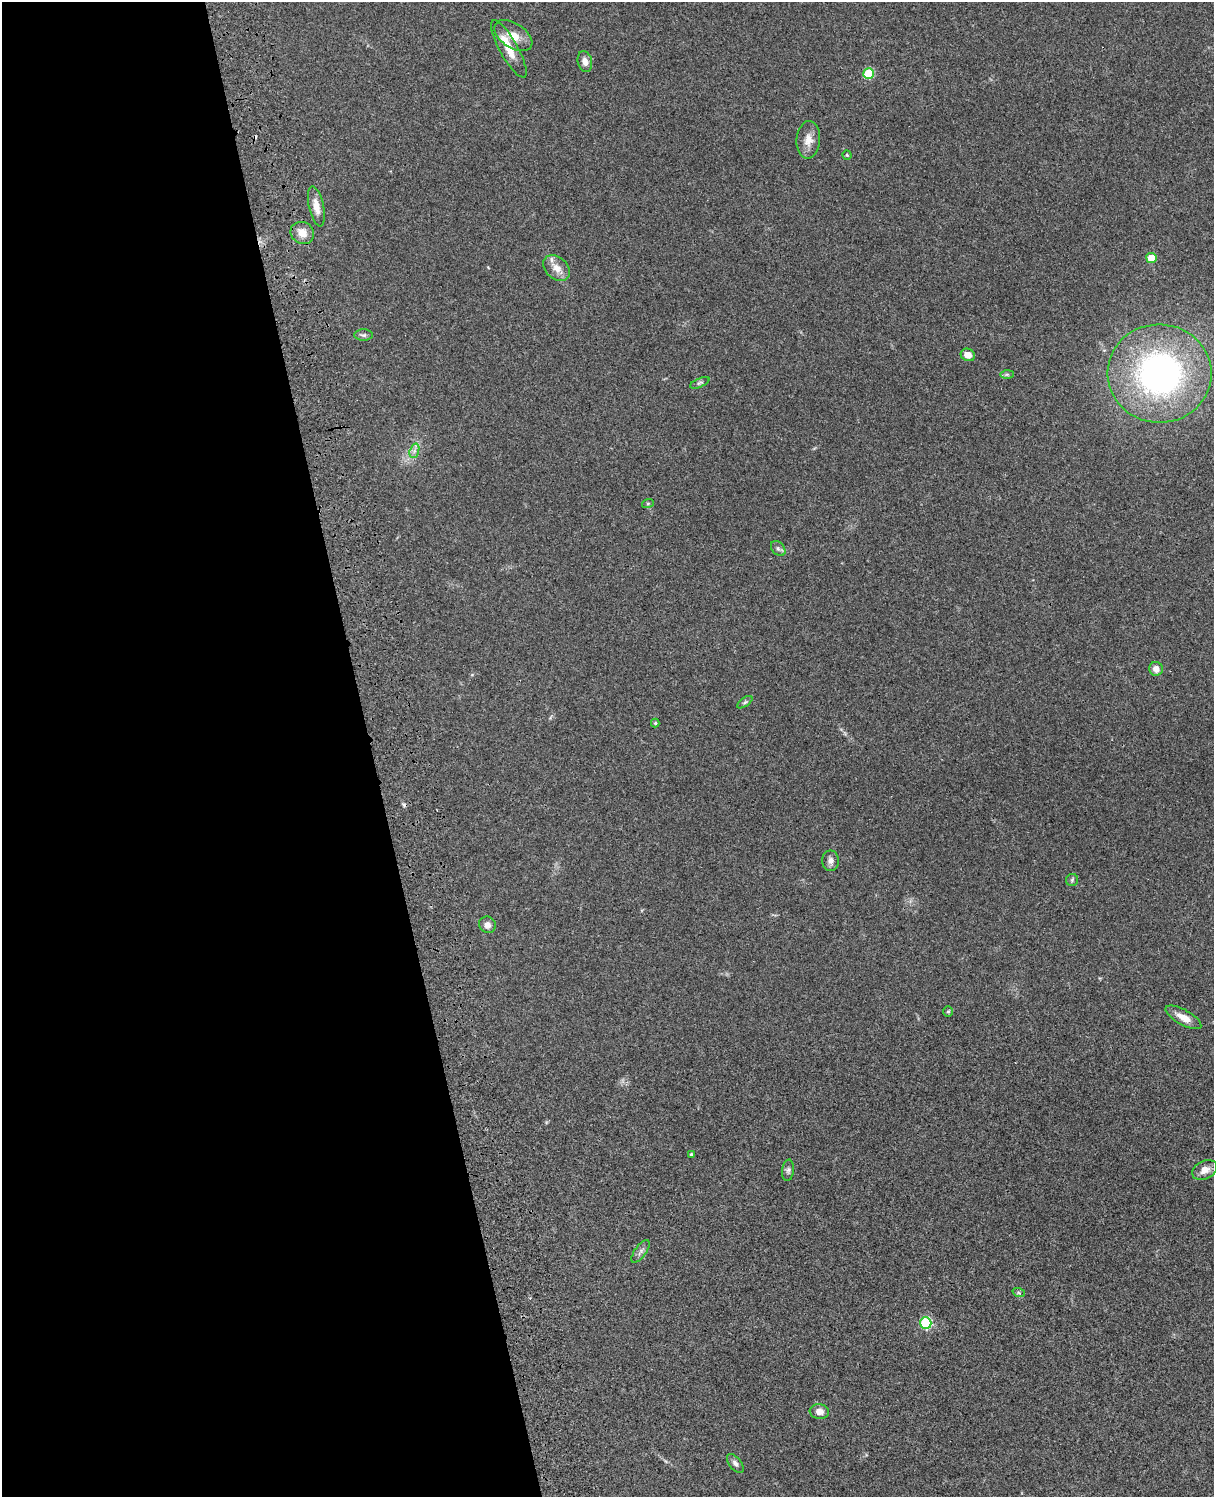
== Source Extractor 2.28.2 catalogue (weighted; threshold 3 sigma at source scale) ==
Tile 5 of 4 x 3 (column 1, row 2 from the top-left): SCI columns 121-1332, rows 1773-3267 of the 5088 x 4927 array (HDU 1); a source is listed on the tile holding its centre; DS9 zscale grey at full resolution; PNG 1216 x 1499 px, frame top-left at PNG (2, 2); each listed source drawn as its Kron ellipse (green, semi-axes under 4 px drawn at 4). Shown black and unused: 31% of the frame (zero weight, under 3 of 4 exposures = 6% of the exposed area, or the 3 px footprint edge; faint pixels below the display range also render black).
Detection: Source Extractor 2.28.2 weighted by HDU 2 'WHT'; one run over the whole footprint, this tile lists its part. Background 0.0752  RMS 0.0059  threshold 0.0265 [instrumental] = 3 sigma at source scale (4.5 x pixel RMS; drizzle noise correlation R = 1.50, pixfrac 1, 0.05/0.05 arcsec/px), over >= 5 px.
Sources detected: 37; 2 cosmic-ray / hot-pixel residue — neither listed nor drawn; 1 inside a brighter listed object's ellipse — not listed separately; the other 34 listed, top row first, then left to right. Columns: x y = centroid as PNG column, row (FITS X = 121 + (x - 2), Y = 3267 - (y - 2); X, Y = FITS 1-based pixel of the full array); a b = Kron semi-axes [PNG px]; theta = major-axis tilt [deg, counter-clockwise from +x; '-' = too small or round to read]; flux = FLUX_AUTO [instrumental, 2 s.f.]
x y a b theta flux
513 36 21 12 -33 9.2
509 49 32 9 -61 11
585 61 10 7 -77 3.3
869 74 5 5 - 27
808 140 19 12 86 5.8
847 155 4 4 - 0.76
316 206 20 7 -77 5.7
302 233 12 10 -30 6.2
1151 258 5 5 - 11
557 268 15 10 -41 5.5
364 335 9 5 0 1.4
968 355 7 6 - 4.7
1159 373 52 49 -3 180
1007 374 7 4 0 1
700 383 10 4 23 1.2
414 451 7 4 72 1.9
648 503 6 4 19 0.7
778 549 8 6 -48 1.5
1156 669 7 6 - 4.1
745 702 9 4 35 1.1
655 723 4 4 - 0.74
830 861 10 8 -89 2.7
1072 880 6 6 - 0.96
487 925 9 8 - 3
948 1011 5 5 - 0.8
1183 1017 20 7 -29 6
691 1154 4 4 - 0.94
788 1170 11 6 84 1.8
1205 1170 13 9 27 4.8
641 1251 13 5 54 2.1
1019 1293 6 4 -19 0.83
926 1323 6 5 - 45
819 1412 10 7 -8 3.8
735 1463 11 6 -51 1.9